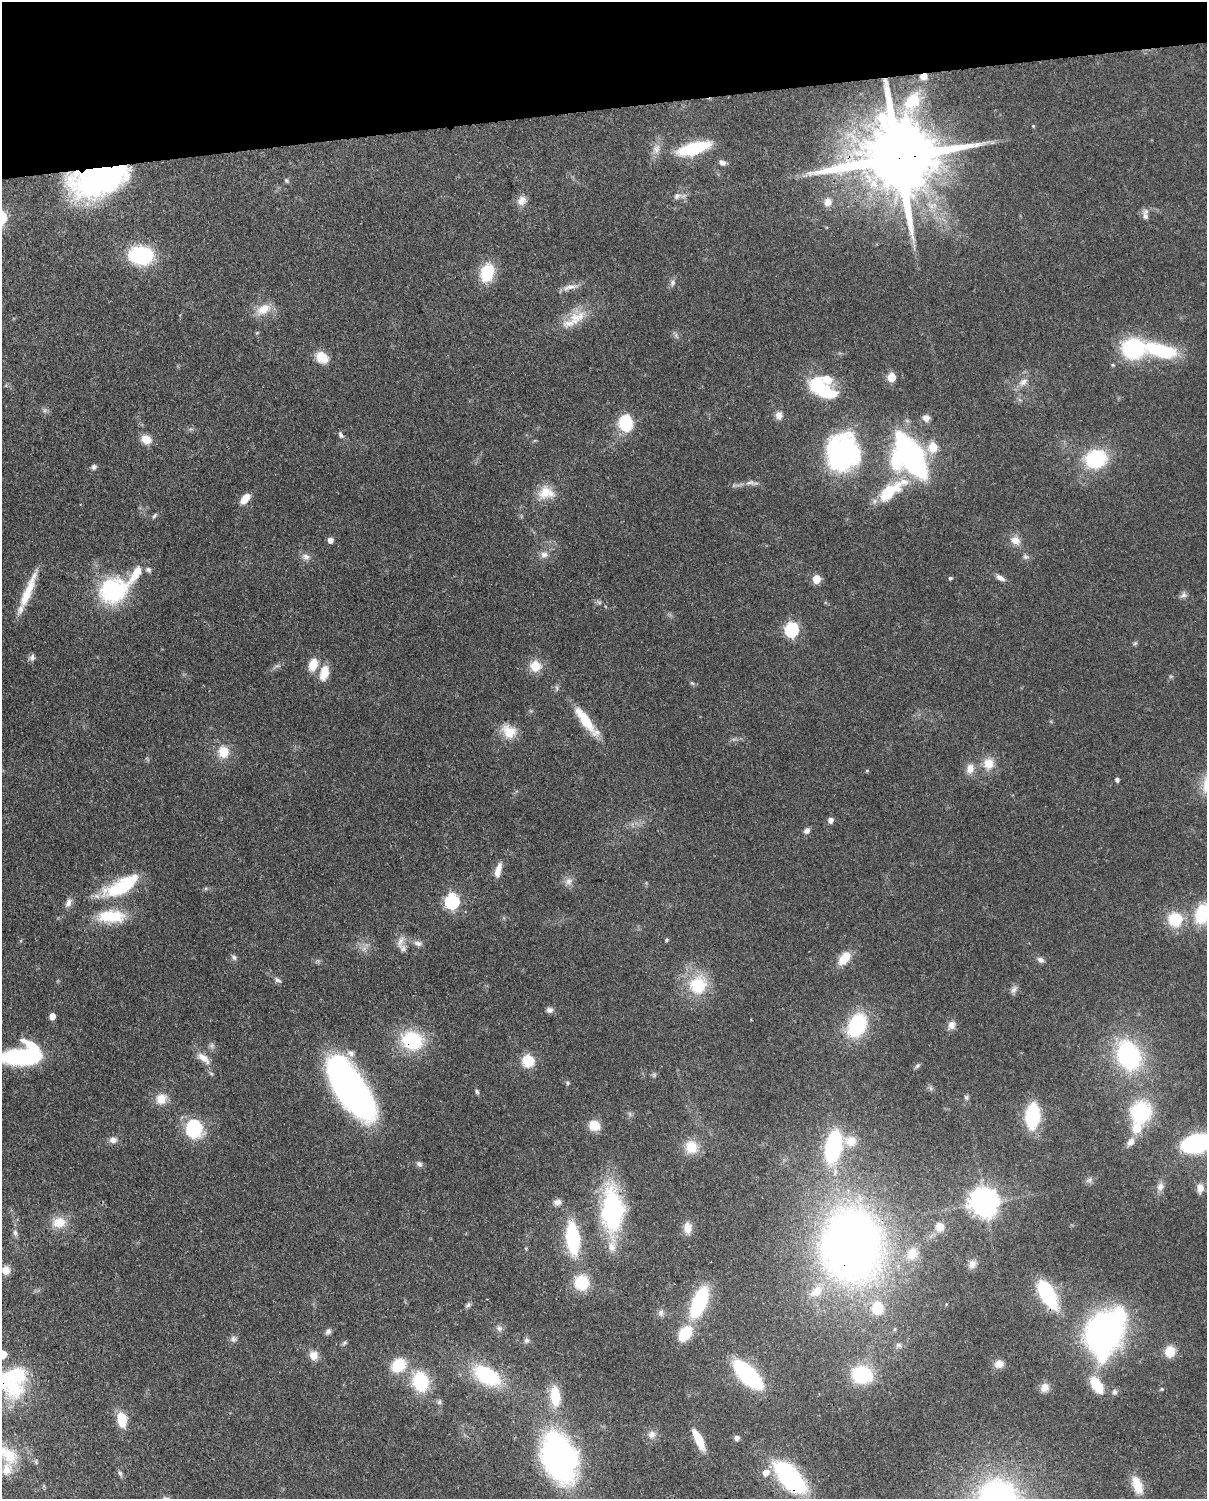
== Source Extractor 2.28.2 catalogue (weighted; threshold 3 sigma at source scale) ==
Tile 3 of 4 x 3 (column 3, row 1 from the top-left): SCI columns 2501-3705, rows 3147-4643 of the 5000 x 4909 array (HDU 1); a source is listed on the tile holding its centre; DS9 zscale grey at full resolution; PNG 1209 x 1501 px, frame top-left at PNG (2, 2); no overlay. Shown black and unused: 7% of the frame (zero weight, under 3 of 4 exposures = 7% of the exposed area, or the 3 px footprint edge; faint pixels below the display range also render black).
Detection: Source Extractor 2.28.2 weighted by HDU 2 'WHT'; one run over the whole footprint, this tile lists its part. Background 0.0858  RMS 0.0039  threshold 0.0177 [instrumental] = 3 sigma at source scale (4.5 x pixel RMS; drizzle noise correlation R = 1.50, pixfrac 1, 0.05/0.05 arcsec/px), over >= 5 px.
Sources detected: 192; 4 too faint to see at this stretch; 5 inside a brighter object's white glare — not listed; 14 inside a brighter listed object's ellipse — not listed separately; the other 169 listed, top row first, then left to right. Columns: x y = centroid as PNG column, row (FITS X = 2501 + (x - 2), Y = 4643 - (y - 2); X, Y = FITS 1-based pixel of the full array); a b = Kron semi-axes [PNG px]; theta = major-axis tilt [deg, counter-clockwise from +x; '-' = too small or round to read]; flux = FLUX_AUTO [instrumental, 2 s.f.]
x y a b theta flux
923 76 8 7 - 3
1033 126 4 4 - 0.39
694 148 28 9 16 32
656 149 15 10 79 3.5
898 158 25 19 9 6500
722 163 9 6 -25 1.7
99 179 55 27 18 120
286 180 7 5 -57 0.72
677 196 13 8 18 2.2
522 200 13 12 - 3.1
828 202 11 10 - 3.1
1145 216 12 8 -66 2
141 255 23 16 -2 36
487 273 19 12 75 17
672 282 10 7 73 1.5
570 287 25 6 15 3.2
263 309 20 12 28 6.6
577 317 28 15 17 9.2
1133 348 25 22 1 33
1161 351 29 12 -15 31
322 357 14 11 -36 7.4
1113 365 5 4 - 0.55
891 377 6 5 - 15
1023 382 14 9 29 3.1
822 389 34 16 -36 27
779 415 11 9 85 2.4
926 418 8 7 - 2.6
626 423 17 13 -78 17
341 435 9 6 -63 1.2
146 439 11 9 -25 5
933 447 6 6 - 14
842 453 35 30 90 76
911 455 31 13 -60 160
1096 459 19 15 12 32
94 467 6 6 - 1.1
750 482 16 7 -3 2.3
888 492 31 14 46 16
546 493 22 17 -5 7.7
245 499 13 7 49 4.7
154 516 9 4 51 0.72
330 540 5 5 - 2.4
1015 540 14 11 -28 3.8
544 555 11 9 15 2.6
306 557 11 9 -30 2.3
1026 557 9 6 -19 1.2
136 574 33 10 57 8
950 578 4 4 - 0.74
1000 578 12 6 -28 2.1
816 579 5 5 - 9.4
113 590 27 25 26 43
28 591 48 9 68 11
1183 595 10 7 33 1.4
791 630 7 6 - 64
1135 643 7 5 43 0.66
32 657 9 7 78 1.3
313 665 15 10 73 6
535 666 14 14 - 6.6
324 672 16 9 76 7.6
1171 676 6 4 0 0.55
692 683 7 4 -44 0.64
585 719 35 10 -53 13
509 732 19 15 -33 7.7
223 752 17 15 -75 7.1
989 764 15 14 - 6.3
970 769 14 10 79 3.7
867 771 5 4 - 0.48
1117 779 4 4 - 1.3
830 820 6 5 - 2.2
807 830 8 6 43 1.6
498 870 19 7 76 3.8
569 881 12 10 42 2.5
121 886 46 17 28 26
452 901 7 6 - 77
68 903 13 7 62 2.2
1202 914 21 14 73 21
111 916 34 15 0 17
1175 919 12 12 - 16
666 940 4 4 - 0.69
400 942 18 7 72 2.8
418 943 12 7 -12 1.8
234 957 8 6 -46 1.1
844 958 17 10 50 7.6
1040 960 9 7 -34 1.4
278 980 11 6 -33 1.2
698 985 30 26 63 18
1014 990 12 7 51 1.6
550 1010 9 7 -1 1.5
52 1016 5 4 - 4.4
857 1025 23 16 62 32
951 1025 11 9 69 2.6
412 1040 24 20 -21 26
212 1045 9 6 89 1.2
1129 1055 20 14 -69 70
22 1056 42 15 3 50
203 1058 21 9 -38 4.3
528 1061 6 6 - 39
917 1066 8 5 42 0.83
211 1074 7 5 -61 0.83
654 1074 7 5 -70 0.79
568 1083 6 5 - 0.6
350 1088 59 23 -57 190
930 1088 7 4 -88 0.8
477 1091 7 5 -53 0.76
966 1097 7 6 - 0.82
161 1099 15 14 - 5.4
1141 1112 24 22 57 30
1032 1116 19 10 87 35
594 1125 10 9 - 8.8
194 1129 15 13 -76 29
113 1140 10 9 - 2.2
851 1141 15 13 -5 6.1
1130 1142 12 8 55 3
1197 1143 19 11 14 86
833 1146 28 13 78 53
691 1147 16 15 - 8.6
419 1164 9 7 -39 1.2
1089 1180 11 6 27 1.4
1160 1186 12 8 77 2.5
1200 1188 11 9 89 3.3
557 1202 10 7 4 1.9
985 1202 9 8 - 510
612 1210 53 24 -88 54
59 1222 20 15 6 7.3
939 1227 12 11 - 4.3
687 1228 13 9 88 4.6
15 1232 9 6 -88 1.3
573 1238 25 10 -85 42
854 1238 77 62 -88 320
972 1264 12 10 67 2.8
6 1270 11 10 - 3.5
582 1283 12 11 - 19
1047 1293 21 9 -61 58
699 1302 26 11 68 43
468 1305 8 5 38 0.96
661 1313 10 8 88 1.6
499 1328 9 7 -25 1.4
895 1329 5 5 - 0.63
328 1331 9 6 52 1.3
685 1333 14 10 53 17
1104 1334 39 28 78 150
233 1339 9 7 -75 1.4
526 1340 8 7 - 1.2
344 1343 8 4 36 0.72
898 1345 9 8 - 1.5
1170 1351 11 10 - 7.2
314 1355 11 11 - 3.5
999 1364 11 9 9 3.3
399 1365 18 14 38 13
748 1374 21 9 -45 76
862 1375 18 15 -6 30
487 1376 23 13 -30 37
13 1380 39 32 68 45
421 1381 20 16 -71 23
1096 1385 18 10 -57 14
1045 1388 11 10 - 3.1
1162 1389 4 4 - 0.39
1114 1392 8 7 - 1.1
555 1396 20 10 -84 13
439 1402 7 7 - 1.1
122 1419 15 9 -80 9.7
652 1435 11 10 - 2.6
737 1438 7 7 - 1.4
698 1439 23 7 -64 10
8 1455 30 18 -42 11
559 1457 42 27 -69 140
120 1473 8 5 -62 1.1
766 1473 8 7 - 4.1
790 1477 28 13 -49 83
1137 1485 25 11 -70 7.2
Overlapping masked pixels (flux is a lower limit): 8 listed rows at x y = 923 76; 898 158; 99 179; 412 1040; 854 1238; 1047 1293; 13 1380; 790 1477
Isophote crosses this tile's border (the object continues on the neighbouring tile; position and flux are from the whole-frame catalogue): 5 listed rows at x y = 1202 914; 22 1056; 1197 1143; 13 1380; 8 1455